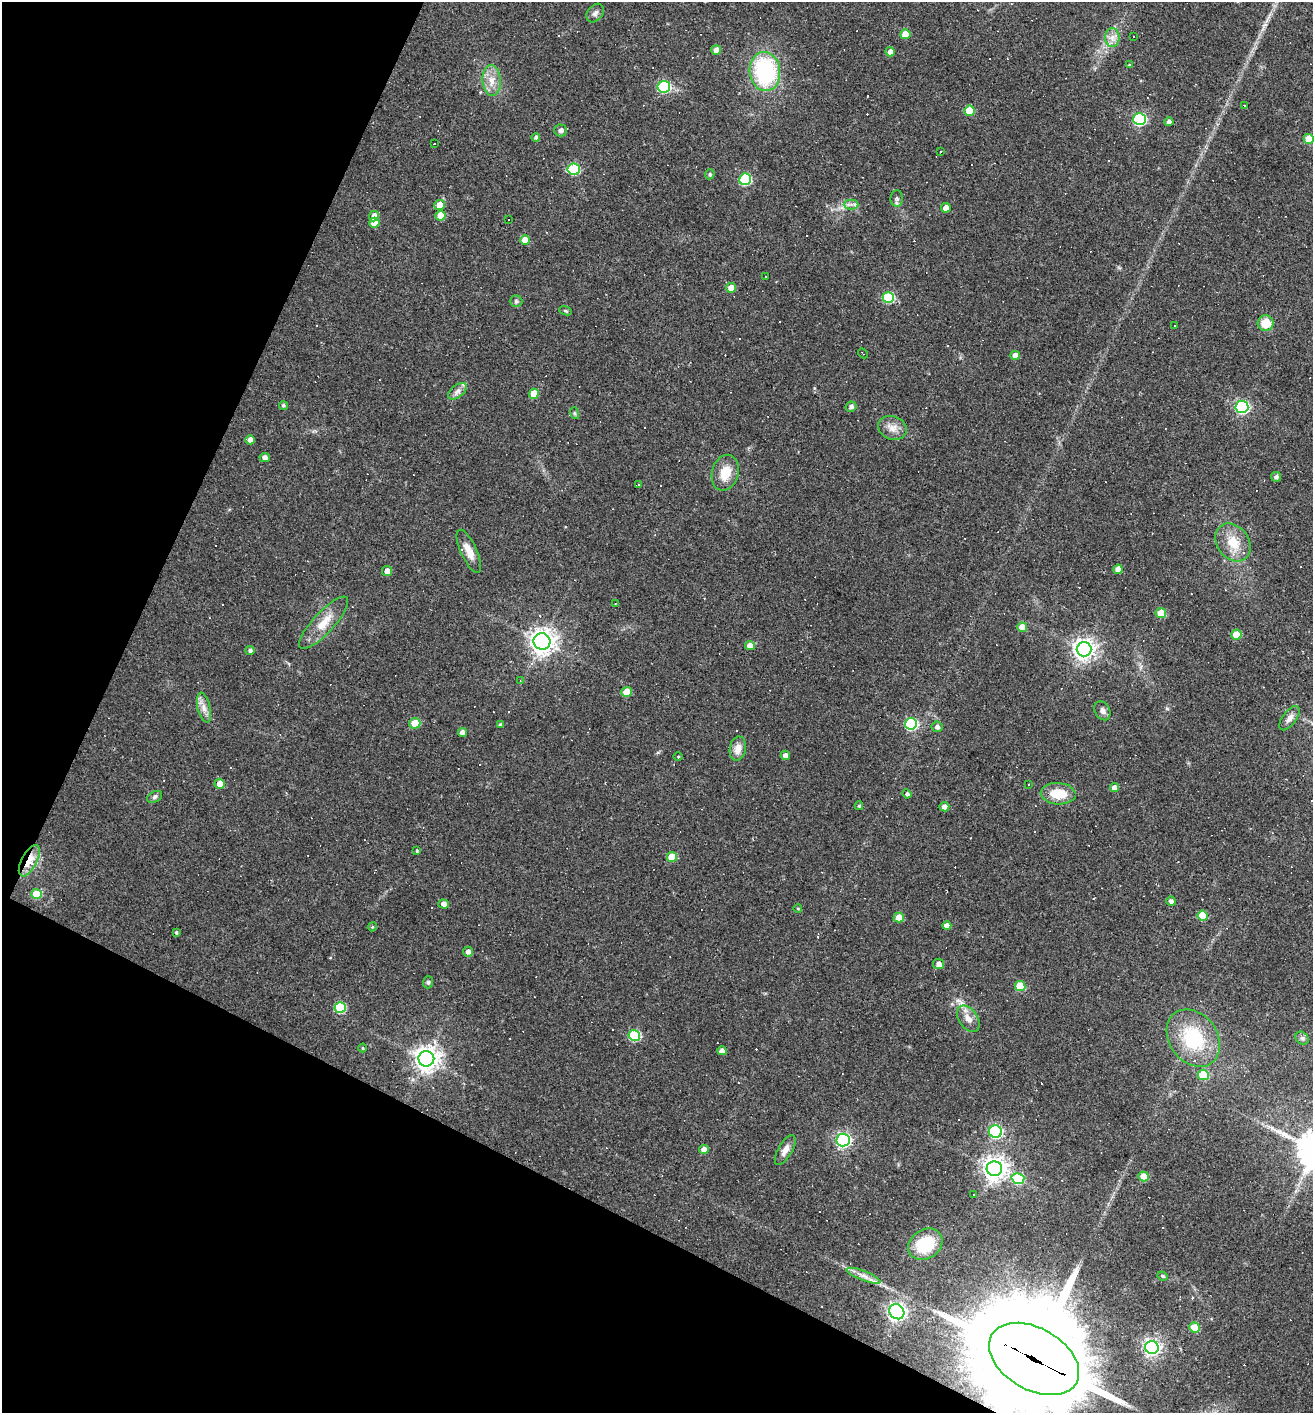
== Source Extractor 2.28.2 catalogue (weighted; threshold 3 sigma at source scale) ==
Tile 9 of 4 x 4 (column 1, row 3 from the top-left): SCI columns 139-1449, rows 1412-2822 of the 5657 x 5645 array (HDU 1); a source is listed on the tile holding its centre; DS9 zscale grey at full resolution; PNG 1315 x 1415 px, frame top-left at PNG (2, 2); each listed source drawn as its Kron ellipse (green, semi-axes under 4 px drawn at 4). Shown black and unused: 24% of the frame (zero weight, under 2 of 3 exposures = <1% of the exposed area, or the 3 px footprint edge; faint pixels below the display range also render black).
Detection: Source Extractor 2.28.2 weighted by HDU 2 'WHT'; one run over the whole footprint, this tile lists its part. Background 0.062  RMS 0.0075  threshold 0.0338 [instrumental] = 3 sigma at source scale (4.5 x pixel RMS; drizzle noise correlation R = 1.50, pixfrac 1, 0.05/0.05 arcsec/px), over >= 5 px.
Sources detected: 172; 44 cosmic-ray / hot-pixel residue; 1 long thin detection or spike segment (spike, bleed or trail) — neither listed nor drawn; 1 inside a brighter listed object's ellipse — not listed separately; the other 126 listed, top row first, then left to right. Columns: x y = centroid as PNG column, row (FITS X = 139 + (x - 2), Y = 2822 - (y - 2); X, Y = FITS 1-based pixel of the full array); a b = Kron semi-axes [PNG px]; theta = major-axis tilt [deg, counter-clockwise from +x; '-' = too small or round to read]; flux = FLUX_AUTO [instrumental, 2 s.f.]
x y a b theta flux
595 13 10 7 50 2.9
905 34 5 5 - 14
1134 36 3 3 - 3.3
1112 37 9 7 90 4.6
716 50 5 5 - 5.3
890 52 5 4 - 4.5
1129 65 4 3 - 0.54
765 71 20 15 -83 79
492 80 15 9 -85 8.3
664 87 6 6 - 65
1245 105 3 2 - 0.69
969 111 5 5 - 19
1139 119 6 6 - 97
1169 122 4 4 - 3.1
561 130 6 6 - 2.3
536 137 4 4 - 1.7
1309 139 5 5 - 17
434 143 3 3 - 24
940 152 2 2 - 0.68
574 169 6 5 - 46
710 174 5 4 - 1.4
745 179 6 5 - 66
897 199 8 6 -87 2
851 204 7 5 0 2.2
439 205 5 5 - 9.4
946 208 5 4 - 6.1
374 216 5 5 - 7.1
441 216 5 5 - 12
509 219 3 3 - 9.7
374 223 5 5 - 9.3
525 240 5 5 - 10
766 276 2 2 - 0.75
731 288 5 5 - 7
888 298 6 5 - 49
516 301 6 6 - 1.6
565 311 6 4 -20 0.94
1266 323 8 8 - 14
1174 326 3 3 - 1.5
863 353 6 2 -47 0.54
1015 355 5 4 - 6.1
457 391 11 6 38 3.4
534 394 5 5 - 12
283 405 4 4 - 1.2
851 407 5 5 - 2.7
1242 407 6 6 - 140
574 413 6 4 -71 0.9
892 428 14 11 -21 7
250 440 4 4 - 4.7
265 457 5 4 - 3.2
725 473 18 13 74 15
1276 477 5 5 - 2.2
639 484 3 3 - 0.65
1233 542 20 16 -53 16
469 551 23 8 -65 8.4
1118 569 4 4 - 6.2
387 571 5 5 - 5.7
615 604 3 2 - 0.45
1161 613 5 5 - 15
324 623 34 10 47 15
1022 627 5 5 - 11
1236 635 5 5 - 16
542 641 8 8 - 640
750 646 5 4 - 7.9
1084 649 7 7 - 500
250 650 4 4 - 2.1
520 681 4 3 - 0.58
627 692 5 5 - 13
204 708 15 6 -77 5
1102 711 10 7 -62 3.1
1289 718 14 7 54 4
415 723 5 5 - 16
911 724 6 6 - 87
500 725 4 4 - 1.4
937 727 5 5 - 2.6
462 732 4 4 - 4.4
738 749 12 8 80 6.4
785 755 5 4 - 3.7
678 757 4 3 - 0.64
220 784 5 5 - 7.9
1029 784 3 3 - 3.2
1114 788 4 4 - 4.6
907 794 5 4 - 1.8
1058 794 17 11 -5 18
155 797 8 5 28 1.8
859 806 4 4 - 1
944 807 5 4 - 4.4
417 851 4 3 - 0.94
672 857 5 5 - 17
29 861 17 7 62 15
37 894 5 5 - 19
1171 901 5 4 - 2.9
443 904 5 4 - 4.5
798 909 4 3 - 0.64
1203 915 5 5 - 20
899 918 5 5 - 12
947 926 4 4 - 5.2
372 927 4 3 - 0.71
176 932 4 3 - 1.2
468 952 5 5 - 3.6
939 964 5 5 - 3.8
428 982 6 5 - 1.3
1020 986 5 5 - 23
340 1007 5 5 - 47
968 1019 15 9 -56 6.5
634 1036 6 5 - 51
1193 1038 31 24 -53 50
1302 1038 7 6 - 2
362 1048 4 3 - 0.66
722 1051 4 4 - 4.1
426 1059 8 7 - 670
1203 1075 5 5 - 25
995 1131 6 6 - 110
843 1140 7 6 - 190
704 1149 5 4 - 5.7
785 1150 17 7 60 5.4
994 1169 7 7 - 620
1144 1176 5 5 - 10
1018 1178 6 5 - 43
974 1194 2 2 - 0.61
925 1244 18 14 33 34
863 1276 18 5 -21 5
1162 1276 5 3 - 1
897 1312 8 7 - 310
1194 1328 5 5 - 20
1152 1347 7 6 - 270
1034 1359 49 31 -30 17000
Overlapping masked pixels (flux is a lower limit): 2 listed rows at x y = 29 861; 1034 1359
Isophote crosses this tile's border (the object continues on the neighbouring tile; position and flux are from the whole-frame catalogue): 2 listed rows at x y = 1309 139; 1034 1359